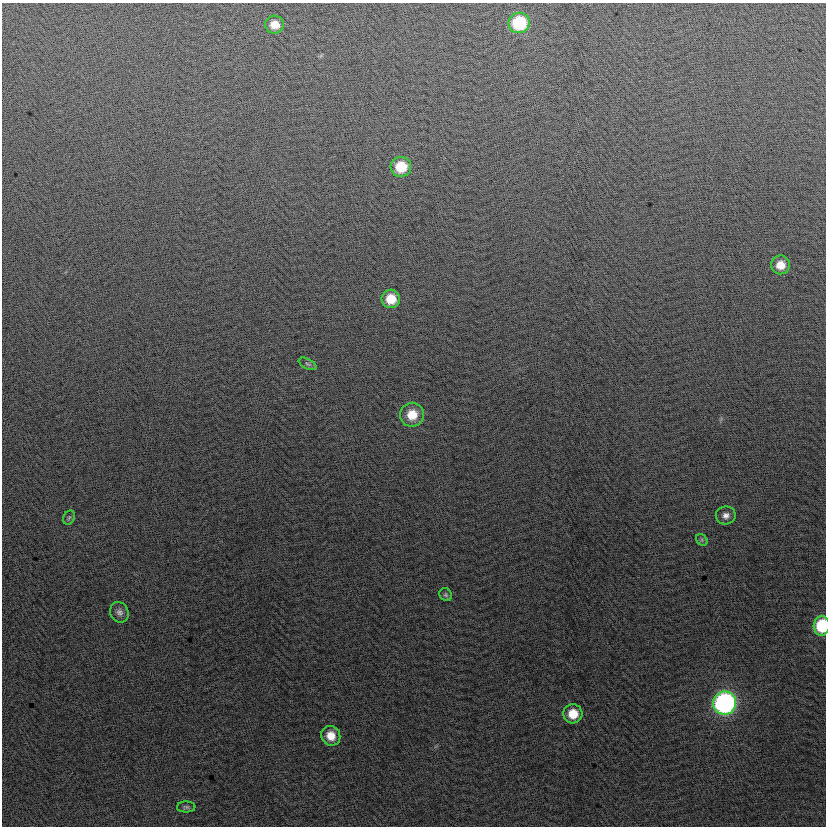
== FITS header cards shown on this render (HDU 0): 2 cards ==
NAXIS1  =                  824
NAXIS2  =                  824

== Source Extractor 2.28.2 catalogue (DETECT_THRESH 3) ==
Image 824 x 824 px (HDU 0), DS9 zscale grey, 1 PNG px = 1 image px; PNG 828 x 828 px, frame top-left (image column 1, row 824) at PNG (2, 3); each listed source drawn as its Kron ellipse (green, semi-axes under 4 px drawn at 4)
Background 0.5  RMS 13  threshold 39.9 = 3 sigma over >= 5 px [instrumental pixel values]
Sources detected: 17; all 17 listed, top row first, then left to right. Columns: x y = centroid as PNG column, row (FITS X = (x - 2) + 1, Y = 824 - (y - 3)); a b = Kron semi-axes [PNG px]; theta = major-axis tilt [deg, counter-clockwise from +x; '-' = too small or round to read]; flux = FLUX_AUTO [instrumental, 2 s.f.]
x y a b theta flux
519 23 10 10 - 61000
275 25 9 9 - 12000
401 167 10 10 - 26000
780 265 9 9 - 12000
391 299 9 9 - 20000
308 364 9 5 -27 2100
412 415 12 12 - 20000
726 515 10 9 - 5200
69 518 7 5 67 1800
702 540 6 5 - 1900
446 595 7 6 - 1800
119 612 10 9 - 4400
822 626 10 8 87 46000
725 703 11 11 - 270000
573 714 9 9 - 19000
331 736 10 9 - 12000
186 807 9 5 0 2300
At the frame edge (FLAGS 8, measured only in part): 1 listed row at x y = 822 626